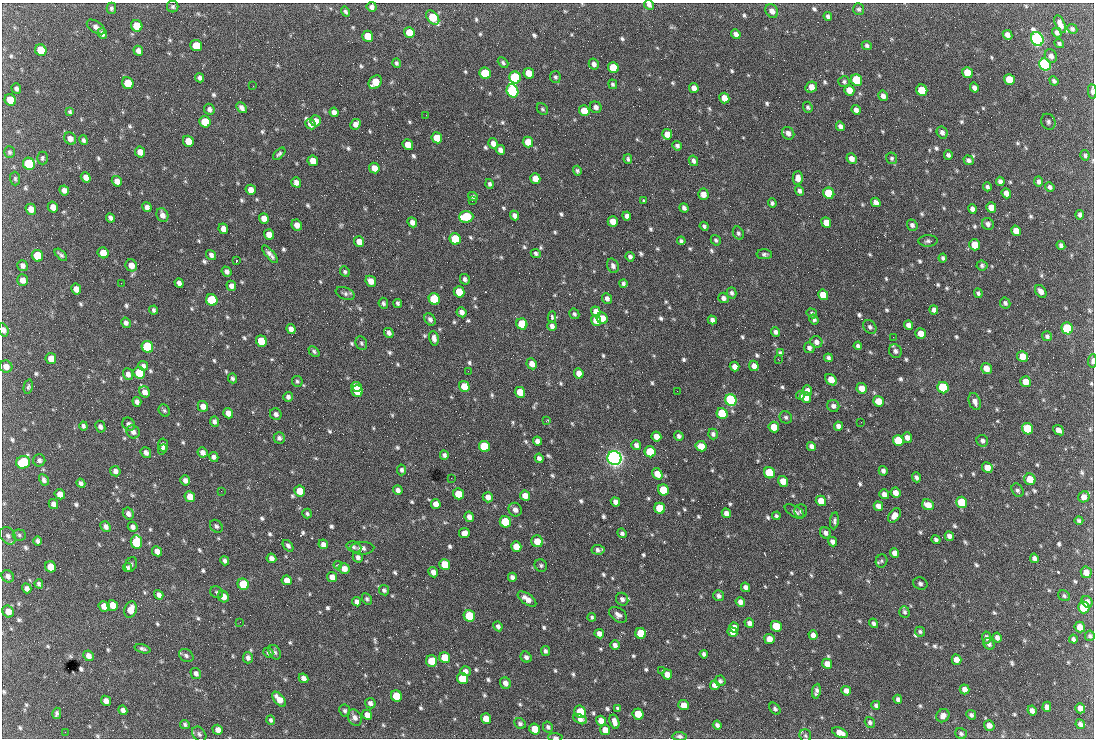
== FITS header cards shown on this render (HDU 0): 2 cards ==
NAXIS1  =                 1092 /fastest changing axis
NAXIS2  =                  736 /next to fastest changing axis

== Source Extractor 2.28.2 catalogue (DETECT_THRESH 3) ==
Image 1092 x 736 px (HDU 0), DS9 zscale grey, 1 PNG px = 1 image px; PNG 1096 x 740 px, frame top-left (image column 1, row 736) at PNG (2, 3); each listed source drawn as its Kron ellipse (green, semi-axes under 4 px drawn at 4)
Background 1660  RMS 38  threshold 114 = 3 sigma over >= 5 px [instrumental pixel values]
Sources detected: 810; of the 810, the 500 brightest by FLUX_AUTO listed and drawn (310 fainter detections omitted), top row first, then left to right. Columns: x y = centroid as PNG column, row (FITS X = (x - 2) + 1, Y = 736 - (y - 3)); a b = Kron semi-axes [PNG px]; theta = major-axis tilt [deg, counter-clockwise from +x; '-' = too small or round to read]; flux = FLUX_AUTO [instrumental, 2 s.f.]
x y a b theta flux
649 5 5 4 - 8.1e+03
173 7 6 5 - 5.4e+03
372 7 5 5 - 9.5e+03
111 8 5 4 - 5.6e+03
859 9 6 5 - 5.1e+03
772 11 7 5 -52 1.5e+04
345 12 5 4 - 5.5e+03
828 16 4 3 - 6.7e+03
433 18 8 5 -52 8.5e+04
1060 24 9 5 -65 1.6e+04
137 26 6 5 - 7.4e+04
96 27 10 5 -33 1.1e+04
1072 29 5 4 - 5.8e+03
409 32 5 5 - 5.3e+04
1057 33 5 4 - 8.4e+03
102 34 5 5 - 1.1e+04
736 34 5 4 - 1.1e+04
1007 35 5 4 - 1.3e+04
368 36 6 5 - 5.6e+04
1037 39 7 6 - 1.2e+06
1059 44 5 4 - 4.9e+03
196 45 6 5 - 4.9e+04
867 46 5 4 - 6.1e+03
41 50 6 5 - 7.5e+04
138 51 5 4 - 1.1e+04
1051 56 7 6 - 1.1e+04
396 63 5 4 - 5.1e+03
503 63 6 4 -43 5.1e+03
594 64 5 5 - 9.7e+03
1045 64 6 5 - 8.0e+05
613 67 6 5 - 6.0e+04
485 73 6 5 - 1.6e+05
529 73 5 5 - 3.8e+04
967 73 6 5 - 5.6e+04
515 77 6 5 - 2.7e+05
555 77 6 5 - 5.5e+03
200 78 4 4 - 7.3e+03
1009 79 6 5 - 5.9e+04
856 80 6 5 - 2.0e+05
1054 81 5 4 - 5.8e+03
375 82 7 5 53 5.0e+04
844 82 6 5 - 5.1e+03
128 83 6 5 - 7.7e+04
613 84 5 4 - 5.2e+03
253 86 2 2 - 1.9e+04
811 87 6 5 - 2.2e+04
694 88 5 4 - 1.6e+04
974 88 5 4 - 1.0e+04
16 89 5 4 - 7.2e+03
849 90 5 5 - 2.6e+04
922 90 6 5 - 9.2e+04
512 91 7 5 -66 5.8e+05
1092 91 7 4 -86 8.1e+03
883 96 5 4 - 1.1e+04
724 98 5 5 - 3.1e+04
10 100 6 5 - 3.8e+04
596 107 6 5 - 9.8e+03
808 107 5 4 - 5.0e+03
241 108 6 4 -48 1.1e+04
209 109 5 5 - 8.3e+03
542 109 6 5 - 4.8e+03
856 110 5 4 - 1.0e+04
584 111 5 5 - 4.2e+04
70 112 4 3 - 4.8e+03
334 112 5 4 - 1.1e+04
426 115 2 2 - 6.1e+03
316 121 5 5 - 2.0e+04
205 122 6 5 - 6.3e+04
1048 122 8 7 - 7.4e+03
310 124 6 4 -43 1.3e+04
356 124 6 4 46 1.4e+04
840 126 5 4 - 9.2e+03
942 132 6 5 - 9.1e+03
788 133 7 6 - 1.2e+04
667 134 5 5 - 3.0e+04
437 138 5 5 - 5.0e+04
70 139 6 5 - 1.5e+04
84 140 5 4 - 6.2e+03
188 141 6 5 - 4.0e+04
528 142 5 5 - 3.4e+04
493 143 5 4 - 1.2e+04
408 145 5 5 - 2.7e+04
677 146 5 4 - 6.8e+03
500 150 5 4 - 1.1e+04
9 152 6 5 - 5.4e+03
140 152 5 5 - 2.3e+04
279 154 7 4 45 5.4e+03
948 155 5 4 - 6.6e+03
1085 155 5 4 - 4.9e+03
42 158 6 5 - 5.3e+03
892 158 6 5 - 5.3e+03
628 159 5 4 - 5.3e+03
852 159 5 5 - 1.6e+04
969 160 5 4 - 8.8e+03
313 161 5 5 - 2.7e+04
693 161 5 4 - 7.3e+03
29 164 6 5 - 2.7e+05
374 168 5 5 - 2.4e+04
577 171 5 4 - 4.8e+03
86 177 5 4 - 1.6e+04
798 178 6 5 - 1.6e+04
15 179 7 5 -88 5.0e+03
535 179 5 5 - 2.9e+04
117 181 5 5 - 1.7e+04
1000 181 5 4 - 9.1e+03
1039 181 5 4 - 7.5e+03
296 182 5 4 - 1.3e+04
490 184 5 4 - 6.0e+03
987 187 4 3 - 6.5e+03
1050 187 5 4 - 7.1e+03
64 190 5 4 - 1.2e+04
251 190 5 5 - 2.1e+04
800 191 5 4 - 7.3e+03
829 193 6 5 - 1.5e+05
1006 193 5 4 - 1.3e+04
703 194 6 5 - 1.9e+04
473 196 5 4 - 5.6e+03
643 200 3 3 - 5.3e+03
472 201 2 2 - 6.4e+03
876 202 5 4 - 1.4e+04
772 203 4 3 - 5.0e+03
53 207 5 5 - 1.9e+04
147 207 5 4 - 1.1e+04
991 207 5 5 - 2.4e+04
684 208 5 4 - 8.1e+03
31 209 5 5 - 2.0e+04
972 209 5 4 - 1.0e+04
162 215 7 5 -64 1.4e+04
1080 215 4 4 - 6.6e+03
515 216 5 4 - 1.1e+04
627 216 4 4 - 1.0e+04
466 217 7 6 - 1.6e+05
110 218 5 4 - 8.0e+03
264 218 5 5 - 1.8e+04
613 221 5 5 - 3.3e+04
412 222 5 4 - 1.2e+04
826 223 5 5 - 3.3e+04
988 224 6 5 - 8.3e+03
297 225 6 5 - 1.8e+04
912 225 6 5 - 7.0e+03
704 226 4 3 - 5.4e+03
223 229 5 4 - 1.7e+04
1016 231 5 5 - 2.6e+04
738 233 7 5 -63 6.0e+03
269 234 5 5 - 2.2e+04
455 239 6 5 - 1.5e+05
716 240 5 4 - 4.9e+03
681 241 4 3 - 5.6e+03
928 241 9 5 2 7.1e+03
359 242 5 5 - 2.4e+04
975 245 5 5 - 5.6e+04
1061 245 5 4 - 7.7e+03
103 253 6 5 - 3.2e+04
536 253 5 4 - 6.0e+03
270 254 11 4 -49 1.1e+04
764 254 8 5 0 6.1e+03
61 255 7 3 -44 6.4e+03
211 255 5 4 - 9.1e+03
37 256 6 5 - 9.9e+04
630 257 5 4 - 7.6e+03
943 258 4 3 - 5.4e+03
236 261 3 2 - 1.2e+05
131 265 6 5 - 2.0e+04
982 265 5 5 - 5.6e+03
22 266 5 5 - 9.3e+03
613 266 7 5 -64 9.1e+03
227 272 5 4 - 9.7e+03
345 272 5 4 - 5.2e+03
465 279 5 4 - 7.3e+03
22 280 5 5 - 1.7e+04
371 281 6 5 - 2.1e+04
121 283 2 2 - 8.7e+03
179 283 5 4 - 9.6e+03
623 283 4 4 - 5.7e+03
231 286 5 5 - 1.3e+04
76 289 5 5 - 1.7e+04
1041 291 7 5 -55 1.6e+04
459 292 6 5 - 5.6e+04
732 293 5 4 - 6.5e+03
978 293 5 4 - 5.1e+03
345 294 10 6 -21 7.5e+03
823 295 5 5 - 4.1e+04
607 298 5 5 - 9.4e+03
723 298 5 5 - 8.0e+03
434 299 6 5 - 2.5e+05
212 300 6 5 - 2.1e+05
383 303 5 5 - 5.8e+03
398 303 4 3 - 5.5e+03
1005 303 6 5 - 6.4e+03
153 310 4 3 - 5.4e+03
934 310 4 4 - 9.2e+03
596 311 5 4 - 1.6e+04
462 312 5 4 - 1.2e+04
812 313 5 4 - 6.0e+03
574 314 5 5 - 6.2e+03
552 317 5 3 - 5.8e+03
602 318 6 5 - 2.8e+04
430 319 7 5 -56 8.3e+03
814 319 5 4 - 6.2e+03
596 320 5 5 - 2.6e+04
712 320 5 4 - 9.3e+03
126 323 5 4 - 7.4e+03
522 324 6 5 - 8.4e+04
908 325 4 4 - 1.1e+04
552 326 5 4 - 8.9e+03
870 327 8 6 -51 7.4e+03
1067 328 6 5 - 2.6e+05
291 329 5 4 - 1.2e+04
3 330 7 5 -73 1.1e+04
776 332 5 4 - 7.2e+03
389 333 5 4 - 9.3e+03
921 333 5 5 - 2.6e+04
1047 336 5 5 - 6.3e+03
893 337 2 2 - 1.4e+04
434 338 7 4 -81 1.2e+04
261 341 6 5 - 8.9e+04
816 342 6 5 - 1.2e+04
361 343 7 5 -65 5.1e+03
858 346 4 4 - 6.2e+03
147 347 6 5 - 3.1e+05
809 348 5 5 - 7.8e+03
314 351 6 4 -41 5.2e+03
895 351 7 6 - 8.8e+03
780 353 4 3 - 5.3e+03
1023 356 5 5 - 3.5e+04
828 358 4 3 - 5.9e+03
51 359 6 5 - 2.6e+04
778 359 2 2 - 9.2e+03
1092 361 7 3 86 8.9e+03
532 364 5 5 - 1.8e+04
143 366 5 4 - 9.0e+03
754 366 5 4 - 1.6e+04
6 367 6 6 - 1.5e+04
735 367 5 4 - 1.6e+04
986 368 6 5 - 2.4e+04
468 371 2 2 - 5.9e+03
139 373 6 5 - 1.1e+05
579 373 5 4 - 2.0e+04
128 374 6 5 - 1.0e+04
232 378 5 4 - 5.7e+03
831 380 6 5 - 3.5e+04
297 381 5 5 - 4.7e+03
1026 382 5 5 - 3.6e+04
464 386 5 5 - 3.8e+04
28 387 7 4 78 5.1e+03
356 387 5 4 - 6.5e+04
862 388 5 5 - 2.5e+04
943 388 6 5 - 2.7e+05
807 390 5 4 - 1.4e+04
357 391 6 5 - 7.8e+04
677 391 2 2 - 5.7e+03
144 392 6 5 - 1.5e+04
520 392 5 5 - 4.6e+04
800 395 4 3 - 6.4e+03
288 397 5 4 - 7.1e+03
806 397 5 5 - 2.7e+04
731 400 6 5 - 6.8e+05
878 401 5 5 - 3.4e+04
137 402 5 4 - 9.8e+03
975 402 9 5 -68 1.3e+04
203 406 5 5 - 1.7e+04
833 406 6 6 - 8.9e+03
164 410 6 5 - 4.9e+03
228 413 5 4 - 2.1e+04
722 413 6 5 - 1.6e+05
276 414 6 5 - 8.6e+03
786 417 6 6 - 6.1e+03
546 421 3 2 - 8.3e+03
214 422 5 4 - 7.1e+03
861 422 2 2 - 5.7e+03
129 424 7 6 - 1.0e+04
83 426 4 3 - 6.3e+03
838 426 4 4 - 1.1e+04
100 427 6 5 - 7.7e+03
774 427 5 5 - 3.8e+04
1028 429 6 5 - 9.9e+04
1059 430 6 4 -40 1.2e+04
133 432 7 6 - 1.0e+04
713 434 5 5 - 6.6e+03
656 436 5 4 - 2.3e+04
679 436 5 4 - 7.7e+03
907 437 5 5 - 1.2e+04
279 438 5 5 - 7.5e+03
898 440 6 5 - 9.5e+04
537 441 4 4 - 1.1e+04
982 441 6 5 - 7.7e+03
163 445 6 5 - 1.4e+04
636 445 5 5 - 8.9e+03
484 446 6 5 - 1.3e+05
701 446 5 5 - 3.4e+04
811 446 5 4 - 9.2e+03
162 449 5 4 - 5.7e+03
202 452 5 4 - 1.2e+04
650 452 6 5 - 1.1e+05
146 453 6 5 - 1.0e+04
444 455 4 4 - 7.2e+03
214 457 5 4 - 7.7e+03
539 458 4 4 - 8.1e+03
614 458 7 6 - 1.7e+06
39 460 6 6 - 7.9e+03
23 462 7 6 - 2.0e+05
987 468 5 5 - 2.1e+04
402 470 5 4 - 5.9e+03
115 471 5 5 - 9.4e+03
883 471 5 4 - 8.5e+03
769 473 6 5 - 1.6e+05
657 474 6 4 -57 3.4e+04
916 477 5 3 - 6.7e+03
451 478 2 2 - 5.1e+03
1030 479 6 5 - 4.5e+04
44 480 6 4 -62 7.3e+03
185 480 5 4 - 9.9e+03
783 481 5 5 - 3.6e+04
81 483 5 4 - 7.4e+03
398 490 5 4 - 1.0e+04
664 490 6 5 - 1.2e+05
1018 490 7 5 -59 6.5e+03
221 491 2 2 - 7.2e+03
300 491 5 5 - 4.4e+04
896 493 5 5 - 1.6e+04
60 494 5 5 - 2.0e+04
458 494 5 5 - 5.9e+04
884 494 5 4 - 1.3e+04
525 496 5 5 - 2.1e+04
190 497 5 5 - 2.6e+04
488 497 5 5 - 1.3e+04
1084 497 6 5 - 1.6e+04
821 501 5 5 - 3.1e+04
615 502 5 4 - 1.1e+04
962 502 6 5 - 1.5e+05
53 504 5 4 - 1.1e+04
436 504 5 4 - 1.8e+04
928 505 6 5 - 2.4e+04
878 506 5 4 - 1.3e+04
660 508 6 5 - 9.2e+04
515 510 7 6 - 1.3e+04
794 511 11 5 -30 8.5e+03
801 511 7 6 - 6.4e+03
726 513 5 4 - 1.1e+04
128 514 6 5 - 1.1e+04
307 514 5 4 - 5.2e+03
894 515 8 5 53 1.8e+04
776 516 4 3 - 5.1e+03
469 517 5 4 - 1.3e+04
834 521 8 4 82 5.7e+03
1079 521 4 3 - 5.3e+03
505 522 6 5 - 1.8e+05
216 526 7 5 -45 6.8e+03
106 527 6 5 - 1.0e+04
133 527 5 4 - 9.0e+03
464 533 5 5 - 1.7e+04
622 533 5 4 - 7.1e+03
825 533 6 5 - 8.4e+03
19 535 6 5 - 5.3e+03
8 536 9 7 -54 9.2e+03
949 536 5 4 - 9.9e+03
936 540 4 3 - 7.1e+03
38 541 4 3 - 6.1e+03
537 541 6 5 - 3.2e+04
136 542 7 5 -81 1.7e+05
832 542 5 4 - 9.9e+03
323 544 5 4 - 1.2e+04
288 546 6 4 -50 7.7e+03
354 547 7 5 -19 6.3e+03
516 547 5 5 - 3.1e+04
362 548 12 6 1 1.0e+04
598 550 6 4 -5 7.9e+03
157 551 5 4 - 1.5e+04
894 553 5 4 - 1.3e+04
358 557 5 5 - 8.1e+03
271 558 5 4 - 1.2e+04
1034 558 5 4 - 7.7e+03
225 561 5 4 - 7.0e+03
882 561 7 5 69 4.8e+03
131 564 7 6 - 6.9e+03
445 564 6 5 - 4.8e+04
338 565 4 3 - 5.0e+03
541 565 6 6 - 5.8e+03
51 567 6 5 - 4.4e+04
128 567 5 4 - 5.0e+03
344 569 5 5 - 2.1e+04
433 572 5 4 - 1.2e+04
1086 572 6 5 - 1.9e+04
8 576 6 5 - 9.7e+03
332 577 5 5 - 1.5e+04
512 577 4 4 - 8.7e+03
287 580 5 5 - 1.7e+04
39 584 4 4 - 6.0e+03
243 584 6 5 - 8.7e+04
920 584 7 6 - 8.2e+03
746 587 5 4 - 9.1e+03
27 588 5 4 - 1.2e+04
384 590 5 5 - 5.6e+03
217 592 7 5 -35 4.8e+03
159 595 5 4 - 1.0e+04
718 596 5 5 - 8.1e+03
1064 596 6 5 - 5.2e+03
223 597 6 5 - 2.4e+04
367 599 6 4 -62 5.3e+03
527 599 11 5 -35 1.7e+04
622 599 7 6 - 9.6e+03
357 602 5 4 - 1.0e+04
740 602 5 4 - 1.3e+04
1087 602 6 5 - 1.1e+04
112 605 5 5 - 2.5e+04
104 606 5 5 - 2.8e+04
1084 607 6 5 - 1.2e+05
131 610 8 6 70 3.1e+04
8 612 6 5 - 2.2e+04
904 612 6 5 - 5.6e+03
618 615 10 6 -36 1.1e+04
469 616 6 5 - 1.2e+05
592 617 4 4 - 4.8e+03
240 622 3 2 - 4.9e+03
749 623 5 4 - 9.9e+03
874 623 5 4 - 5.7e+03
498 626 5 4 - 7.1e+03
776 626 5 5 - 6.4e+04
734 627 5 5 - 1.8e+04
1080 627 5 5 - 2.5e+04
732 632 5 4 - 2.1e+04
920 632 5 4 - 4.9e+03
641 633 6 5 - 7.9e+04
599 634 5 4 - 1.3e+04
813 635 5 4 - 1.1e+04
1090 636 5 5 - 4.9e+03
986 637 6 4 -80 7.5e+03
997 637 5 4 - 8.9e+03
769 639 5 5 - 2.4e+04
1073 639 4 3 - 5.9e+03
989 644 6 5 - 7.1e+03
615 645 5 4 - 9.0e+03
143 649 8 4 -15 6.4e+03
545 651 5 4 - 6.3e+03
268 652 5 5 - 5.7e+03
275 652 8 5 -60 5.5e+03
704 654 4 4 - 6.5e+03
88 656 5 5 - 1.4e+04
186 656 8 6 -35 7.1e+03
526 657 6 5 - 7.5e+03
248 658 5 5 - 9.0e+03
445 658 5 5 - 6.0e+04
956 660 5 4 - 1.9e+04
432 661 6 5 - 5.4e+04
827 664 5 5 - 2.0e+04
662 670 2 2 - 6.5e+03
465 671 5 5 - 9.4e+03
196 673 6 5 - 8.5e+03
667 674 5 4 - 1.9e+04
304 678 5 4 - 1.1e+04
463 678 6 5 - 9.8e+04
720 681 5 5 - 5.8e+03
505 683 6 5 - 1.3e+04
715 685 5 4 - 1.2e+04
964 689 5 4 - 1.3e+04
816 691 7 4 82 8.1e+03
846 691 5 4 - 1.1e+04
396 696 6 5 - 8.6e+04
279 699 9 5 -49 2.6e+04
898 699 4 4 - 6.6e+03
106 701 5 4 - 1.5e+04
370 703 5 5 - 8.9e+03
683 705 5 5 - 2.3e+04
876 705 4 4 - 5.3e+03
1047 707 5 4 - 1.0e+04
618 708 4 3 - 5.1e+03
1080 708 5 5 - 1.6e+04
775 709 7 4 -50 5.7e+03
123 710 5 4 - 9.4e+03
345 711 6 5 - 6.2e+03
1032 711 5 4 - 1.0e+04
580 712 6 5 - 1.1e+05
57 713 5 4 - 6.4e+03
638 714 5 5 - 5.8e+04
367 715 5 4 - 1.8e+04
971 715 5 4 - 5.6e+03
943 716 7 6 - 1.4e+04
355 718 8 6 -62 1.1e+04
486 719 5 5 - 3.0e+04
580 719 7 4 -27 1.2e+04
271 720 5 4 - 5.5e+03
601 721 5 5 - 2.1e+04
614 722 7 4 -72 1.6e+04
870 722 5 5 - 5.9e+03
185 724 5 4 - 5.0e+03
520 724 6 5 - 6.1e+03
1080 724 5 4 - 7.8e+03
717 725 4 4 - 7.6e+03
989 726 5 5 - 1.3e+04
548 727 5 5 - 5.8e+03
535 729 5 5 - 4.4e+04
218 730 5 5 - 1.4e+04
605 730 5 5 - 2.1e+04
65 732 2 2 - 9.9e+03
840 733 8 4 -24 2.3e+04
199 734 8 6 -47 7.2e+03
961 734 6 5 - 5.7e+03
680 736 7 4 -6 6.6e+03
805 736 6 5 - 4.9e+03
555 737 7 4 -3 5.8e+03
At the frame edge (FLAGS 8, measured only in part): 6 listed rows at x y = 649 5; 1092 91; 3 330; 1092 361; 680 736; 555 737
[310 fainter detections neither listed nor drawn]